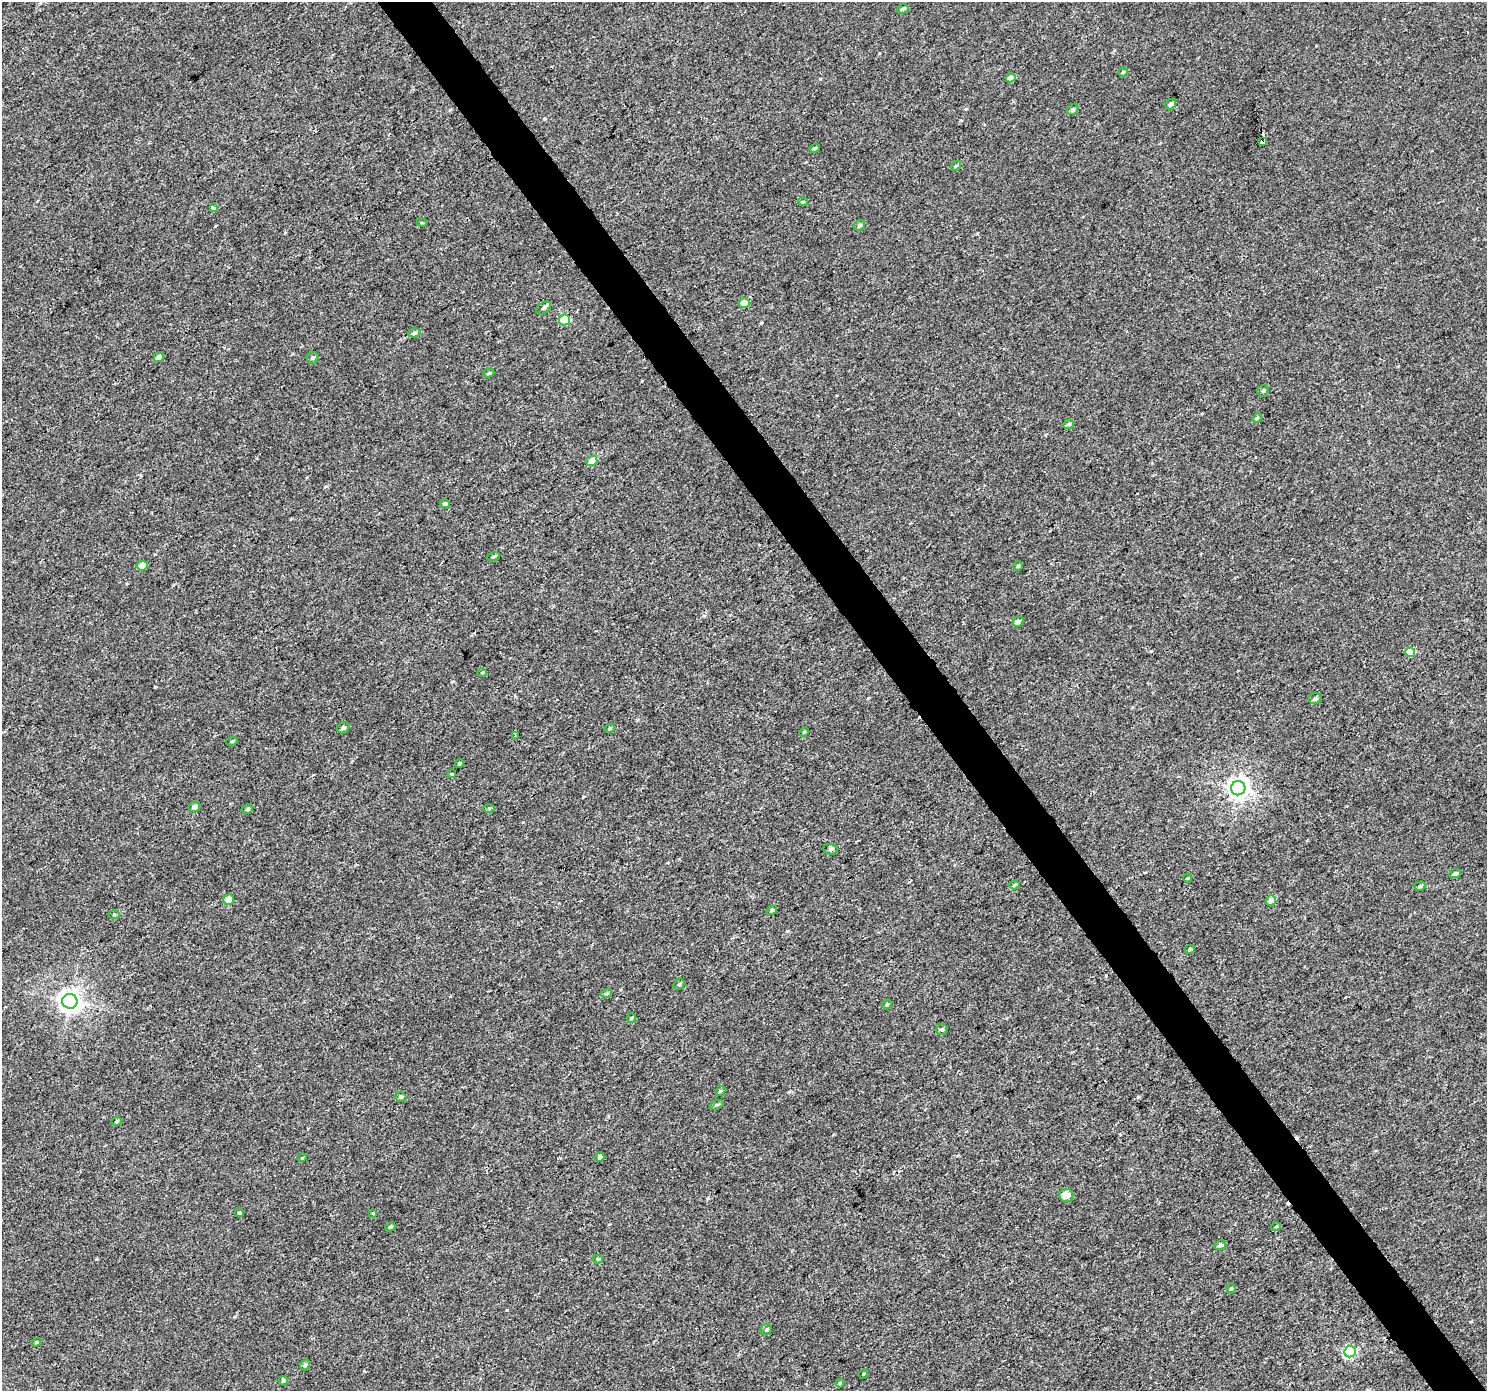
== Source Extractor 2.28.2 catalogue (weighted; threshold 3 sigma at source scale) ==
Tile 6 of 4 x 4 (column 2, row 2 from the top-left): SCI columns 1492-2976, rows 2968-4356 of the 5946 x 5873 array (HDU 1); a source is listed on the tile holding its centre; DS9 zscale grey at full resolution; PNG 1489 x 1393 px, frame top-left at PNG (2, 2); each listed source drawn as its Kron ellipse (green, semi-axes under 4 px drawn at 4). Shown black and unused: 4% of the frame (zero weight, under 3 of 4 exposures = <1% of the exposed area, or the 3 px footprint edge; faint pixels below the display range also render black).
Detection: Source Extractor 2.28.2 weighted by HDU 2 'WHT'; one run over the whole footprint, this tile lists its part. Background 0.00143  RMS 0.0018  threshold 0.00791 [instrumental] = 3 sigma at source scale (4.5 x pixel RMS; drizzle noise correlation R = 1.50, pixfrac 1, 0.0396/0.0396 arcsec/px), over >= 5 px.
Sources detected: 82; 3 cosmic-ray / hot-pixel residue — neither listed nor drawn; the other 79 listed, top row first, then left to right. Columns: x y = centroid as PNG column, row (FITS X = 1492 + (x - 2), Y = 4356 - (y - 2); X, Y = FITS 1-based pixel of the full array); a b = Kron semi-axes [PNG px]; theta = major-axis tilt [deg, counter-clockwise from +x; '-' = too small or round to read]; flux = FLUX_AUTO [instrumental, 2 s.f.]
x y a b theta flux
903 9 6 4 27 0.36
1123 72 4 4 - 0.26
1011 78 5 4 - 1.2
1171 104 6 5 - 0.56
1073 110 6 5 - 0.42
1263 142 4 3 - 3.2
815 148 5 4 - 0.26
956 166 5 3 - 0.21
803 201 5 3 - 0.22
213 208 3 3 - 1.3
422 223 5 3 - 0.15
859 225 6 5 - 0.45
744 303 5 5 - 1.5
543 308 8 5 36 0.47
565 320 5 5 - 7.4
414 333 6 4 11 0.36
159 357 5 5 - 0.9
313 358 6 5 - 0.31
489 373 6 4 18 0.3
1263 391 6 5 - 0.34
1257 418 5 4 - 0.22
1069 424 5 4 - 0.36
592 461 5 5 - 2
445 504 5 4 - 0.26
494 556 6 3 19 0.21
142 566 6 4 9 2.1
1018 566 4 4 - 0.25
1018 622 6 4 32 0.68
1410 652 5 5 - 3.6
482 672 5 3 - 0.16
1315 699 6 5 - 0.45
343 728 6 5 - 0.41
610 728 5 3 - 0.18
804 732 5 3 - 0.18
515 735 3 2 - 0.15
232 741 6 3 18 0.17
460 763 4 3 - 0.32
452 774 4 3 - 0.16
1238 788 7 7 - 110
194 807 6 5 - 0.66
489 808 5 4 - 0.21
247 809 6 4 32 0.3
830 849 7 5 -10 0.32
1455 874 5 4 - 0.47
1188 878 4 4 - 0.18
1014 885 5 4 - 0.29
1420 886 6 4 16 0.35
228 900 5 5 - 1.4
1271 900 5 5 - 0.86
772 910 5 4 - 0.3
114 914 5 3 - 0.17
1190 949 5 4 - 0.33
679 984 6 5 - 0.22
607 993 5 3 - 0.22
70 1001 7 7 - 130
887 1004 5 4 - 0.26
631 1018 5 5 - 0.23
942 1029 6 5 - 0.4
720 1091 5 4 - 0.23
401 1097 6 4 4 0.35
717 1105 7 4 19 0.29
117 1121 5 4 - 0.22
599 1157 5 4 - 0.53
302 1158 5 3 - 0.14
1066 1195 7 6 - 1.2
239 1213 4 3 - 0.32
373 1213 4 3 - 0.15
390 1227 5 4 - 0.33
1276 1227 5 3 - 0.15
1220 1245 6 4 24 0.45
598 1259 5 4 - 0.27
1231 1289 5 4 - 0.29
766 1330 6 5 - 0.33
36 1342 5 4 - 0.22
1350 1352 6 5 - 24
305 1365 6 4 65 0.29
863 1374 5 3 - 0.16
283 1381 5 4 - 0.3
840 1383 4 4 - 0.22
Overlapping masked pixels (flux is a lower limit): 1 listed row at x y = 1263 142